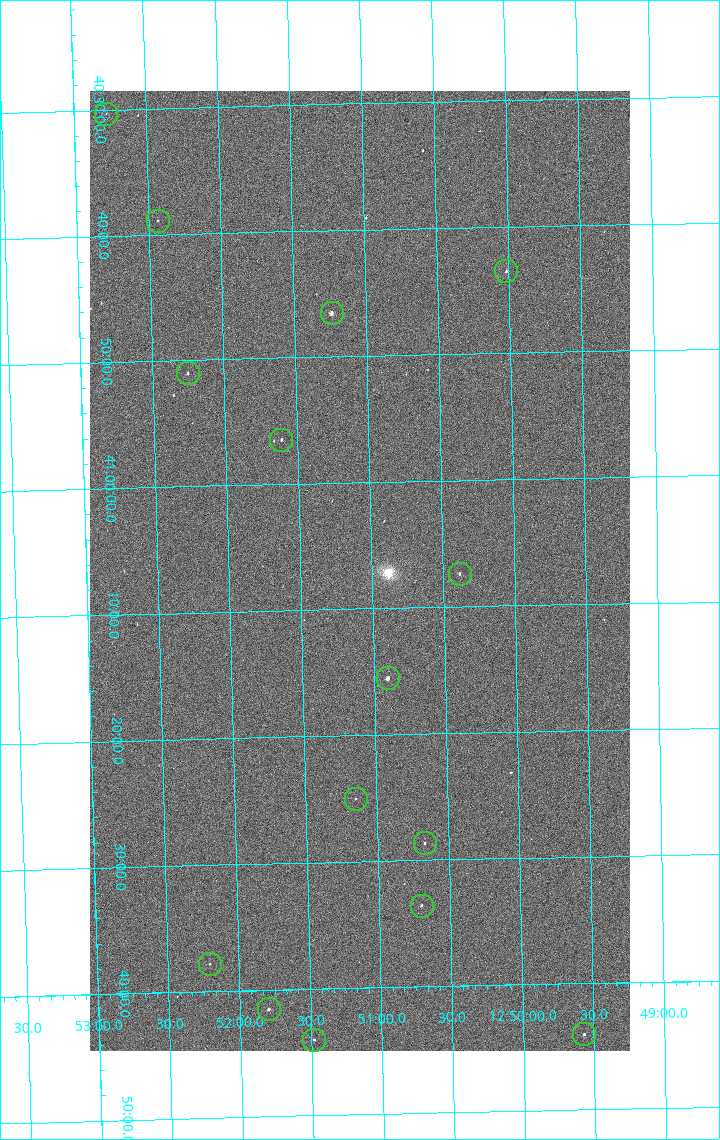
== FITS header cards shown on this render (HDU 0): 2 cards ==
NAXIS1  =                 1080 / length of data axis 1
NAXIS2  =                 1920 / length of data axis 2

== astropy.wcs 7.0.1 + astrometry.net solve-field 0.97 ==
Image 1080 x 1920 px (HDU 0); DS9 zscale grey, zoomed out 1/2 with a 90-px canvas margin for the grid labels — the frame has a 2x2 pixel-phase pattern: the four 2x2 pixel phases sit at different levels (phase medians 999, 846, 794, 996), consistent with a one-shot-colour (mosaic) sensor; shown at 1/2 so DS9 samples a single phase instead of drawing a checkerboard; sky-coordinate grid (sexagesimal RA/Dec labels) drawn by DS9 from the SOLVED WCS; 15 Tycho-2 reference stars matched to detected sources circled (green)
Header WCS: none
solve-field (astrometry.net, Tycho-2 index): SOLVED blind (the file carries no WCS)
Solved WCS: RA---TAN-SIP/DEC--TAN-SIP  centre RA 12:51:05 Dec +41:07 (192.77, +41.12 deg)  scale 2.38 arcsec/px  FOV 42.8' x 76.0'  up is -179 deg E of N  parity flipped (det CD > 0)
(file carries no celestial WCS; the grid is the blind solution)
Tycho-2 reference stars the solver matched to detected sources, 15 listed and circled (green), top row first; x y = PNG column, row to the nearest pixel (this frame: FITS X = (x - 90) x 2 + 1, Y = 1920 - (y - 91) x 2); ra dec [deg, ICRS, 3 dp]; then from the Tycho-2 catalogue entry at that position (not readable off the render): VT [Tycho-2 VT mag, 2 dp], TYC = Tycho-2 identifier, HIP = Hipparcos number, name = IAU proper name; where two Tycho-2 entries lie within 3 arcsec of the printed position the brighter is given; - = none
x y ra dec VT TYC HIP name
106 114 193.194 +40.505 12.48 3021-1340-1 - -
158 221 193.109 +40.648 12.32 3021-1216-1 - -
506 272 192.504 +40.725 11.86 3021-1162-1 - -
332 314 192.810 +40.776 9.69 3021-1108-1 - -
188 374 193.064 +40.851 11.36 3021-1025-1 - -
281 440 192.903 +40.941 11.82 3021-941-1 - -
460 574 192.596 +41.123 11.21 3021-53-1 - -
388 678 192.726 +41.259 9.76 3023-213-1 62700 -
356 799 192.787 +41.417 12.26 3023-139-1 - -
425 844 192.667 +41.478 11.08 3023-113-1 - -
422 906 192.675 +41.560 11.35 3023-88-1 - -
210 964 193.051 +41.631 12.16 3023-47-1 - -
268 1010 192.949 +41.692 10.25 3023-19-1 - -
584 1034 192.392 +41.734 11.39 3023-243-1 - -
314 1040 192.870 +41.734 10.72 3023-898-1 - -